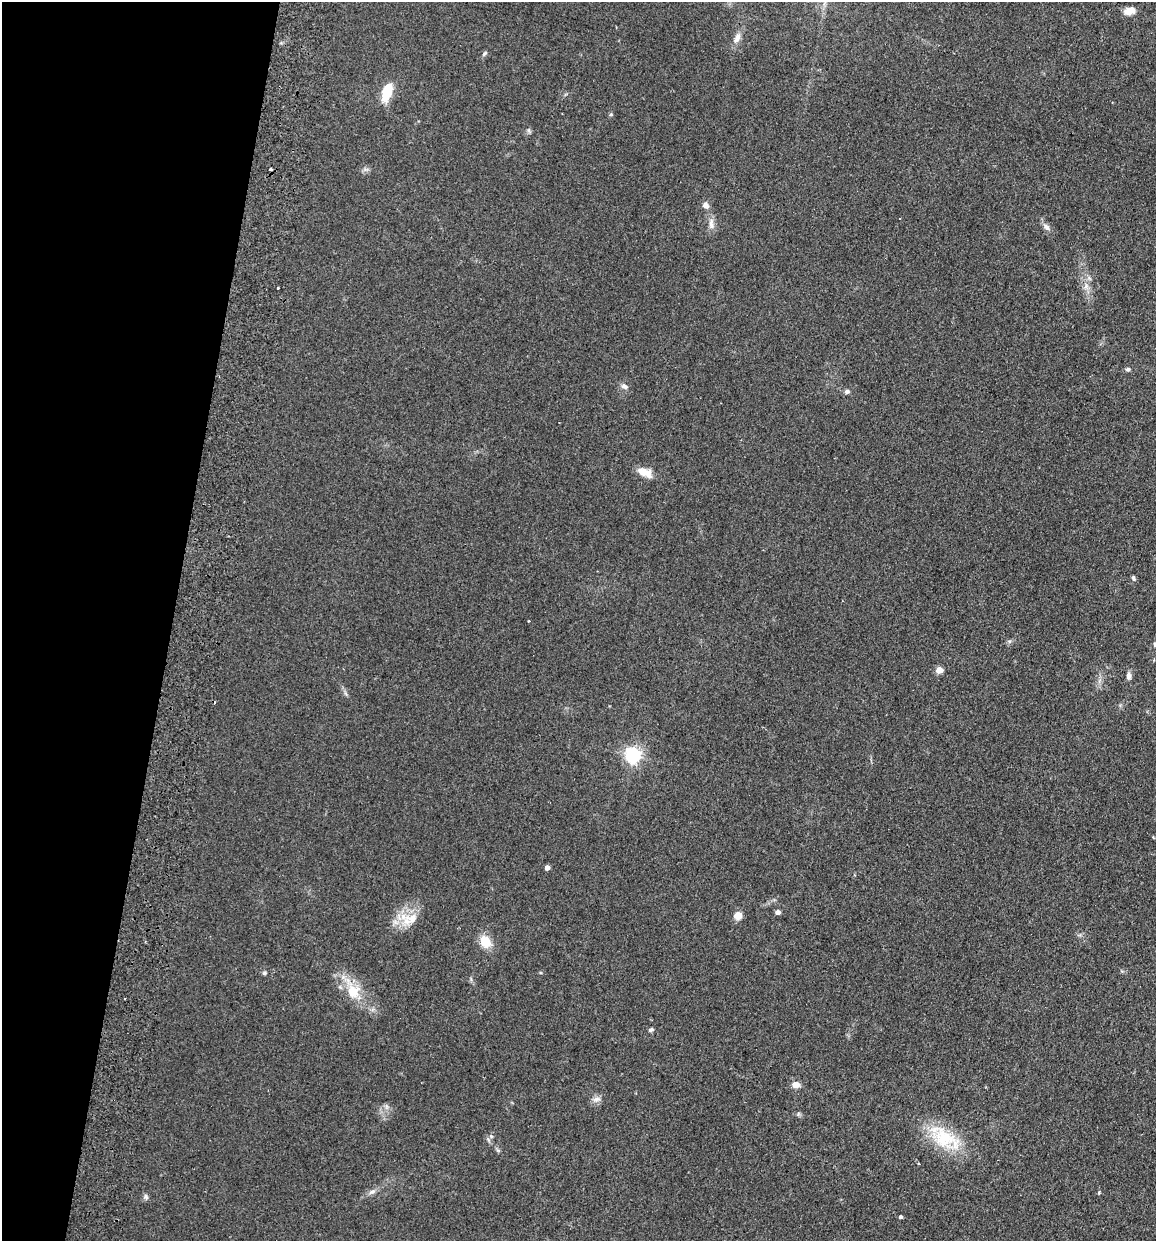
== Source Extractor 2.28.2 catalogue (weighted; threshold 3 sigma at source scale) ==
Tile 9 of 4 x 4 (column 1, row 3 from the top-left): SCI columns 177-1330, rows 1254-2492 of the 5089 x 4985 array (HDU 1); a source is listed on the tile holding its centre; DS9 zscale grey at full resolution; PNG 1158 x 1243 px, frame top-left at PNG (2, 2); no overlay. Shown black and unused: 15% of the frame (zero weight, under 2 of 3 exposures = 3% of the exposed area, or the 3 px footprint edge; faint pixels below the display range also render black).
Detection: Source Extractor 2.28.2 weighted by HDU 2 'WHT'; one run over the whole footprint, this tile lists its part. Background 0.183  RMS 0.012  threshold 0.0541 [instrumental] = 3 sigma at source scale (4.5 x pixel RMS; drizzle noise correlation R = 1.50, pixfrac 1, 0.05/0.05 arcsec/px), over >= 5 px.
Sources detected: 38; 1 cosmic-ray / hot-pixel residue — not listed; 1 inside a brighter listed object's ellipse — not listed separately; the other 36 listed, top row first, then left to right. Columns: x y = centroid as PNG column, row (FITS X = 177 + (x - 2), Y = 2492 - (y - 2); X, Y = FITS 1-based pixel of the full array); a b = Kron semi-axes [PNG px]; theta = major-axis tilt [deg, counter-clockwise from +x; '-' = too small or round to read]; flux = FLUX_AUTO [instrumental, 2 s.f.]
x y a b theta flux
1129 11 13 8 16 10
737 38 15 7 66 7.6
484 54 8 4 46 2
387 92 20 9 73 29
611 114 5 4 - 1.5
270 169 3 3 - 3
705 205 8 7 - 5.1
711 224 16 6 -89 7.2
1046 227 12 6 -45 4.8
1086 286 8 6 90 4.8
278 288 3 2 - 2
1128 369 7 5 14 2.2
624 386 9 6 -18 4
847 391 6 5 - 3.1
645 472 20 10 -23 13
1133 578 7 5 -78 2.2
1009 641 6 4 -18 1.9
1155 644 8 4 -89 1.9
939 670 5 4 - 19
1129 676 9 6 87 4.6
633 755 6 6 - 370
547 867 4 4 - 6.7
778 912 4 4 - 6.5
738 915 7 6 - 13
412 919 18 13 41 19
485 942 15 12 -61 19
264 973 6 4 15 2.1
353 991 20 18 -64 28
651 1030 5 4 - 2.9
796 1084 5 4 - 22
597 1099 10 6 15 4.8
944 1138 34 27 -31 56
372 1192 11 6 31 4.4
1099 1192 4 3 - 1.2
146 1197 8 6 -77 2.9
900 1217 4 4 - 2.2